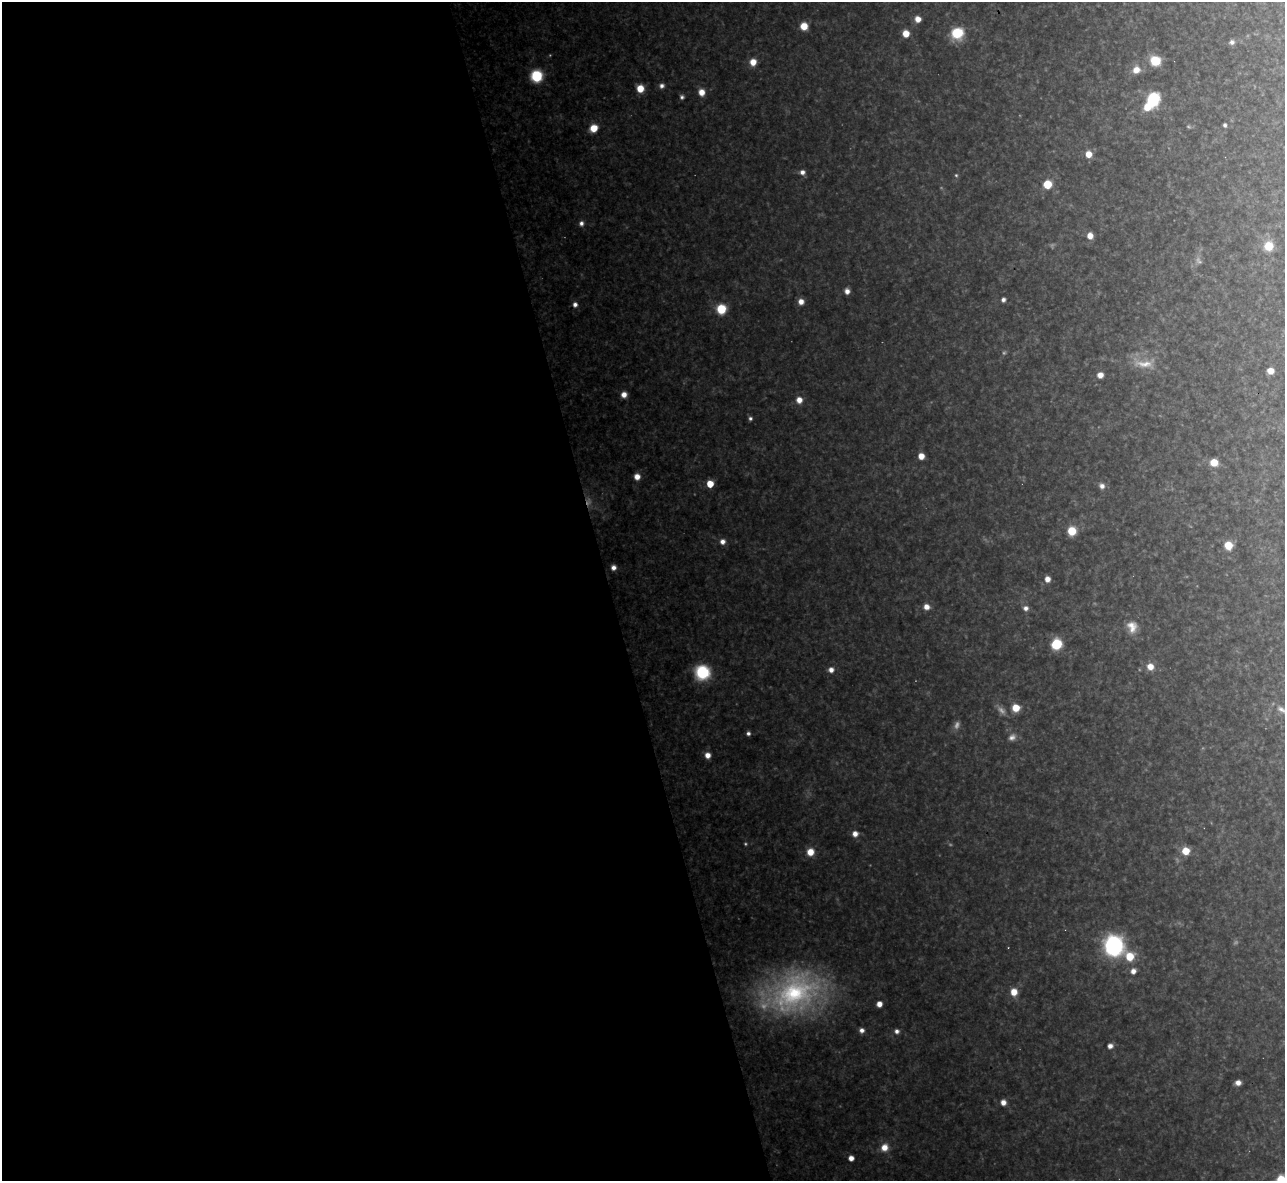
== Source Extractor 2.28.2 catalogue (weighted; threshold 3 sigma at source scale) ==
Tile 9 of 4 x 4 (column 1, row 3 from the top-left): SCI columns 1-1283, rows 1321-2499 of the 5133 x 5115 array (HDU 1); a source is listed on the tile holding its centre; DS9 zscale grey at full resolution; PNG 1287 x 1183 px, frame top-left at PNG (2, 2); no overlay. Shown black and unused: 47% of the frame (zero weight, under 3 of 4 exposures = <1% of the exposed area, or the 3 px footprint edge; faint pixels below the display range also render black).
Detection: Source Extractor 2.28.2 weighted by HDU 2 'WHT'; one run over the whole footprint, this tile lists its part. Background 0.317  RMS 0.019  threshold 0.0874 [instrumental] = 3 sigma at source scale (4.5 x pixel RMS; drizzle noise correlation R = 1.50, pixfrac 1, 0.05/0.05 arcsec/px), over >= 5 px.
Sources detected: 85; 11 too faint to see at this stretch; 1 inside a brighter object's white glare — not listed; the other 73 listed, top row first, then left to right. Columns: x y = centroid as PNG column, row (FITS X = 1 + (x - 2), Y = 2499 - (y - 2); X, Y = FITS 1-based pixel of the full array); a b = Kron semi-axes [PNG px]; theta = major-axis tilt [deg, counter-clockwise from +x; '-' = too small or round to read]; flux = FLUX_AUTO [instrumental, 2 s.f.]
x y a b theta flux
918 19 6 6 - 19
804 26 7 6 - 33
957 33 9 8 - 97
906 34 6 6 - 29
1232 42 7 6 - 7.5
1155 61 11 10 - 49
753 62 7 7 - 23
1136 70 9 8 - 21
537 76 8 7 - 140
662 86 6 6 - 8.3
640 88 6 6 - 35
701 92 7 6 - 22
682 97 6 5 - 5.3
1153 99 8 7 - 210
1225 125 4 4 - 4.6
594 128 7 6 - 38
1088 154 6 6 - 27
802 172 6 6 - 9.9
956 175 5 5 - 2.8
1047 184 6 6 - 67
581 223 6 6 - 8.2
1090 236 6 5 - 20
1268 246 8 8 - 46
847 291 5 5 - 12
1003 300 5 4 - 6.9
801 301 6 6 - 16
575 304 6 5 - 8.2
721 309 7 6 - 80
1144 364 33 11 -2 40
1270 371 5 5 - 21
1100 375 5 5 - 16
624 395 6 6 - 15
799 400 7 7 - 17
750 418 5 5 - 4.8
921 456 5 5 - 24
1214 462 6 6 - 38
637 477 6 6 - 18
710 484 5 5 - 45
1102 486 8 7 - 10
1072 531 7 7 - 52
722 541 7 6 - 11
1228 545 7 6 - 39
613 567 6 5 - 9.3
1047 579 6 5 - 15
926 607 6 6 - 16
1026 608 6 6 - 9.5
1132 627 16 12 -73 25
1056 644 7 7 - 100
1150 667 8 7 - 21
831 670 6 6 - 12
702 672 10 10 - 140
1016 708 6 6 - 37
1282 710 17 7 -31 15
748 733 5 5 - 6.1
1012 737 10 8 35 10
707 755 6 6 - 16
855 834 6 6 - 14
1186 851 7 6 - 37
810 852 8 7 - 26
1114 946 12 11 - 400
1130 956 8 8 - 46
1133 971 6 5 - 12
1014 992 8 7 - 26
792 993 74 46 24 430
879 1004 5 5 - 16
862 1030 5 5 - 9.2
897 1031 6 6 - 7.5
1110 1046 6 5 - 11
1238 1083 5 5 - 12
1003 1102 6 6 - 13
884 1147 9 8 - 24
851 1158 5 5 - 14
1281 1180 6 6 - 79
Isophote crosses this tile's border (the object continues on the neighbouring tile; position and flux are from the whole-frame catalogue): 2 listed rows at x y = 1282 710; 1281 1180